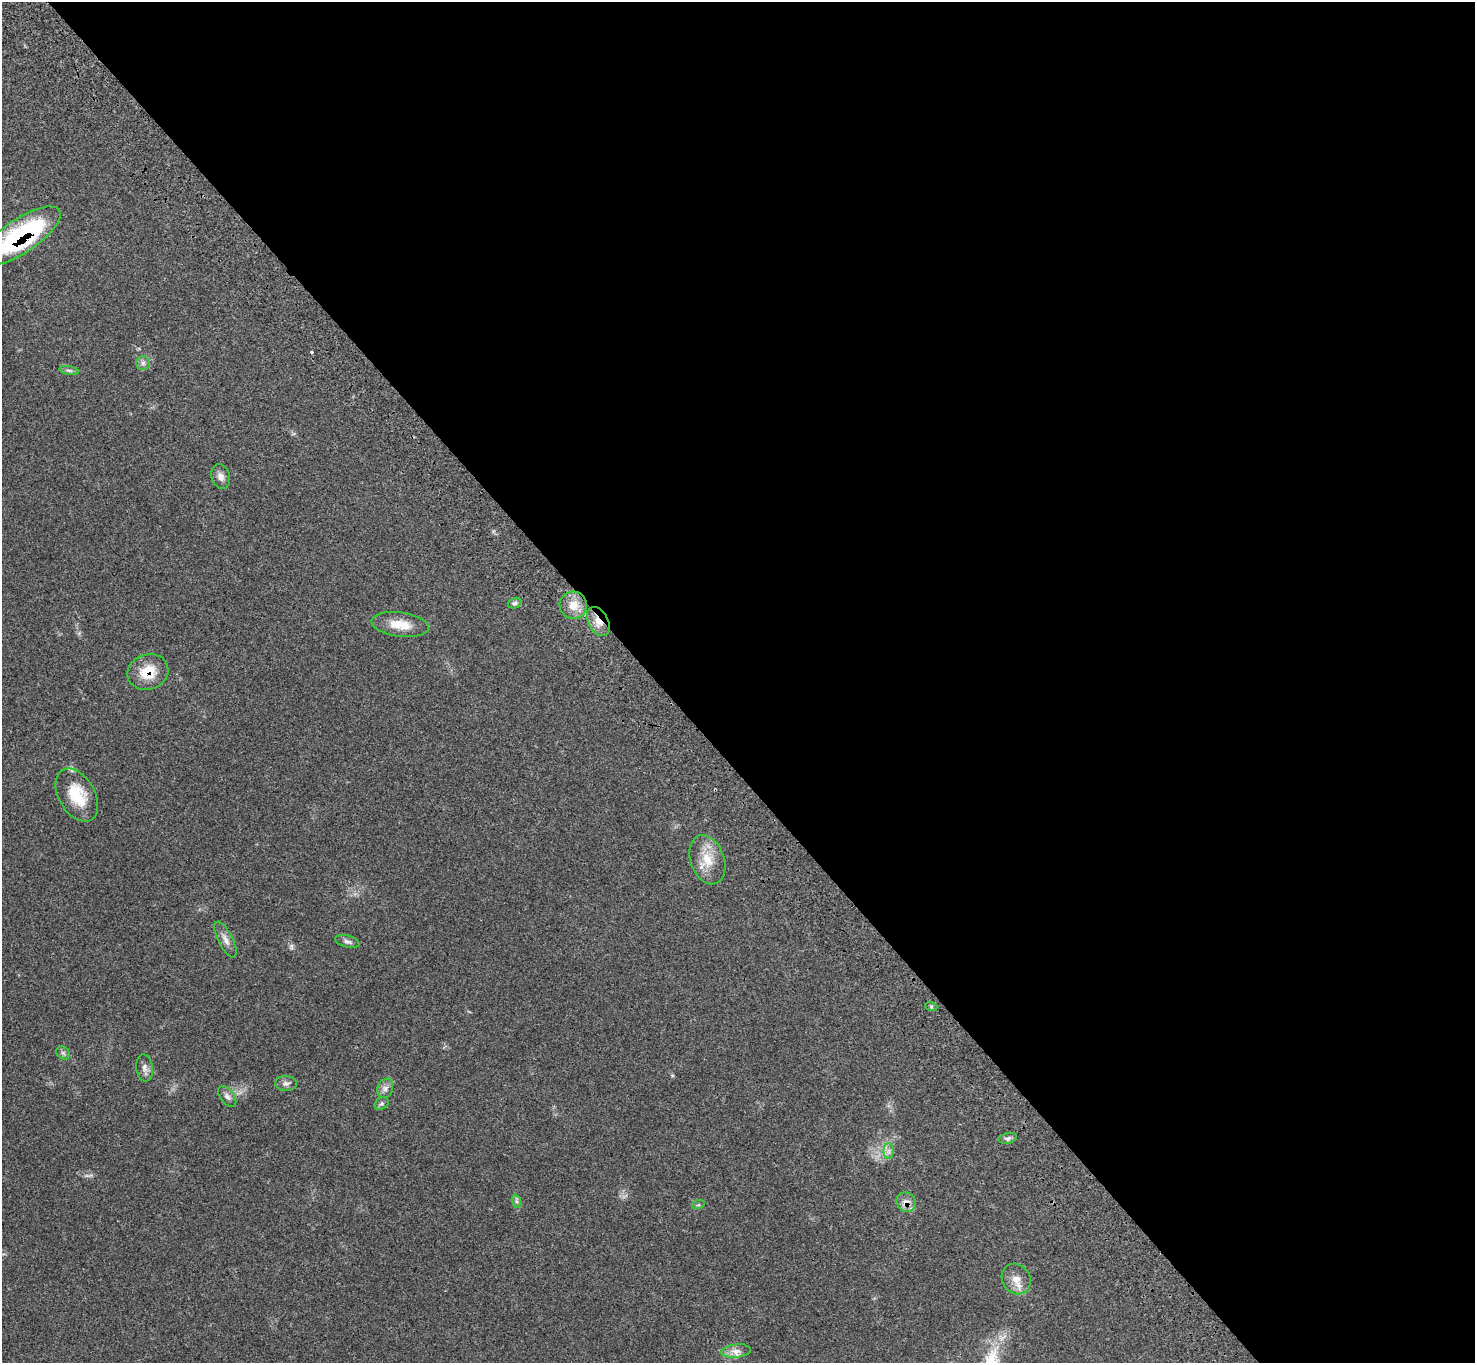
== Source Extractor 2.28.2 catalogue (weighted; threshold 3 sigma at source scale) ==
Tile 8 of 4 x 4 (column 4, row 2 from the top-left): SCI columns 4522-5994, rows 2966-4326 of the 6102 x 6074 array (HDU 1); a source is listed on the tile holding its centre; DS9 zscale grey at full resolution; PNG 1477 x 1365 px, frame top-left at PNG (2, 2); each listed source drawn as its Kron ellipse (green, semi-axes under 4 px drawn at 4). Shown black and unused: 56% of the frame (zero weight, under 3 of 4 exposures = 6% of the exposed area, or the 3 px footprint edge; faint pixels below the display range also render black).
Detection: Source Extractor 2.28.2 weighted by HDU 2 'WHT'; one run over the whole footprint, this tile lists its part. Background 0.058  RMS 0.0056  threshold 0.025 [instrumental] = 3 sigma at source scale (4.5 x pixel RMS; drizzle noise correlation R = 1.50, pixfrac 1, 0.05/0.05 arcsec/px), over >= 5 px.
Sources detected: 28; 1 cosmic-ray / hot-pixel residue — neither listed nor drawn; the other 27 listed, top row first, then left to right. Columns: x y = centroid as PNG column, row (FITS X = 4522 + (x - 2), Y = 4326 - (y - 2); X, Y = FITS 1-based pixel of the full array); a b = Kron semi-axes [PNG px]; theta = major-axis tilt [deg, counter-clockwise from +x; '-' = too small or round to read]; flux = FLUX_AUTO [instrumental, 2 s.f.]
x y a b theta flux
21 236 46 17 34 80
143 363 7 6 - 1.7
69 370 9 4 -11 1.3
221 477 12 9 -72 3
515 603 7 5 18 1.2
573 605 14 13 - 7.5
598 622 15 9 -62 6.1
400 625 29 12 -7 10
148 672 21 17 19 13
77 795 29 18 -60 19
707 860 25 16 -70 12
226 940 20 7 -63 3.6
347 941 12 6 -14 1.8
931 1006 6 4 -19 0.74
63 1053 7 6 - 1.3
144 1068 13 8 -84 2.8
286 1083 10 7 -4 2
385 1088 10 7 67 2.4
227 1096 12 7 -53 2.2
382 1104 7 5 33 1.1
1008 1138 9 5 13 1.4
889 1151 8 5 90 1.7
516 1201 7 4 -71 1.2
906 1202 10 9 - 3.6
698 1205 6 4 18 0.77
1016 1279 16 14 -56 6.1
736 1351 15 6 6 3.6
Overlapping masked pixels (flux is a lower limit): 4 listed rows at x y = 21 236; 598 622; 148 672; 906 1202
Isophote crosses this tile's border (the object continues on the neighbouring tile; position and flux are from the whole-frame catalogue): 1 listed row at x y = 21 236